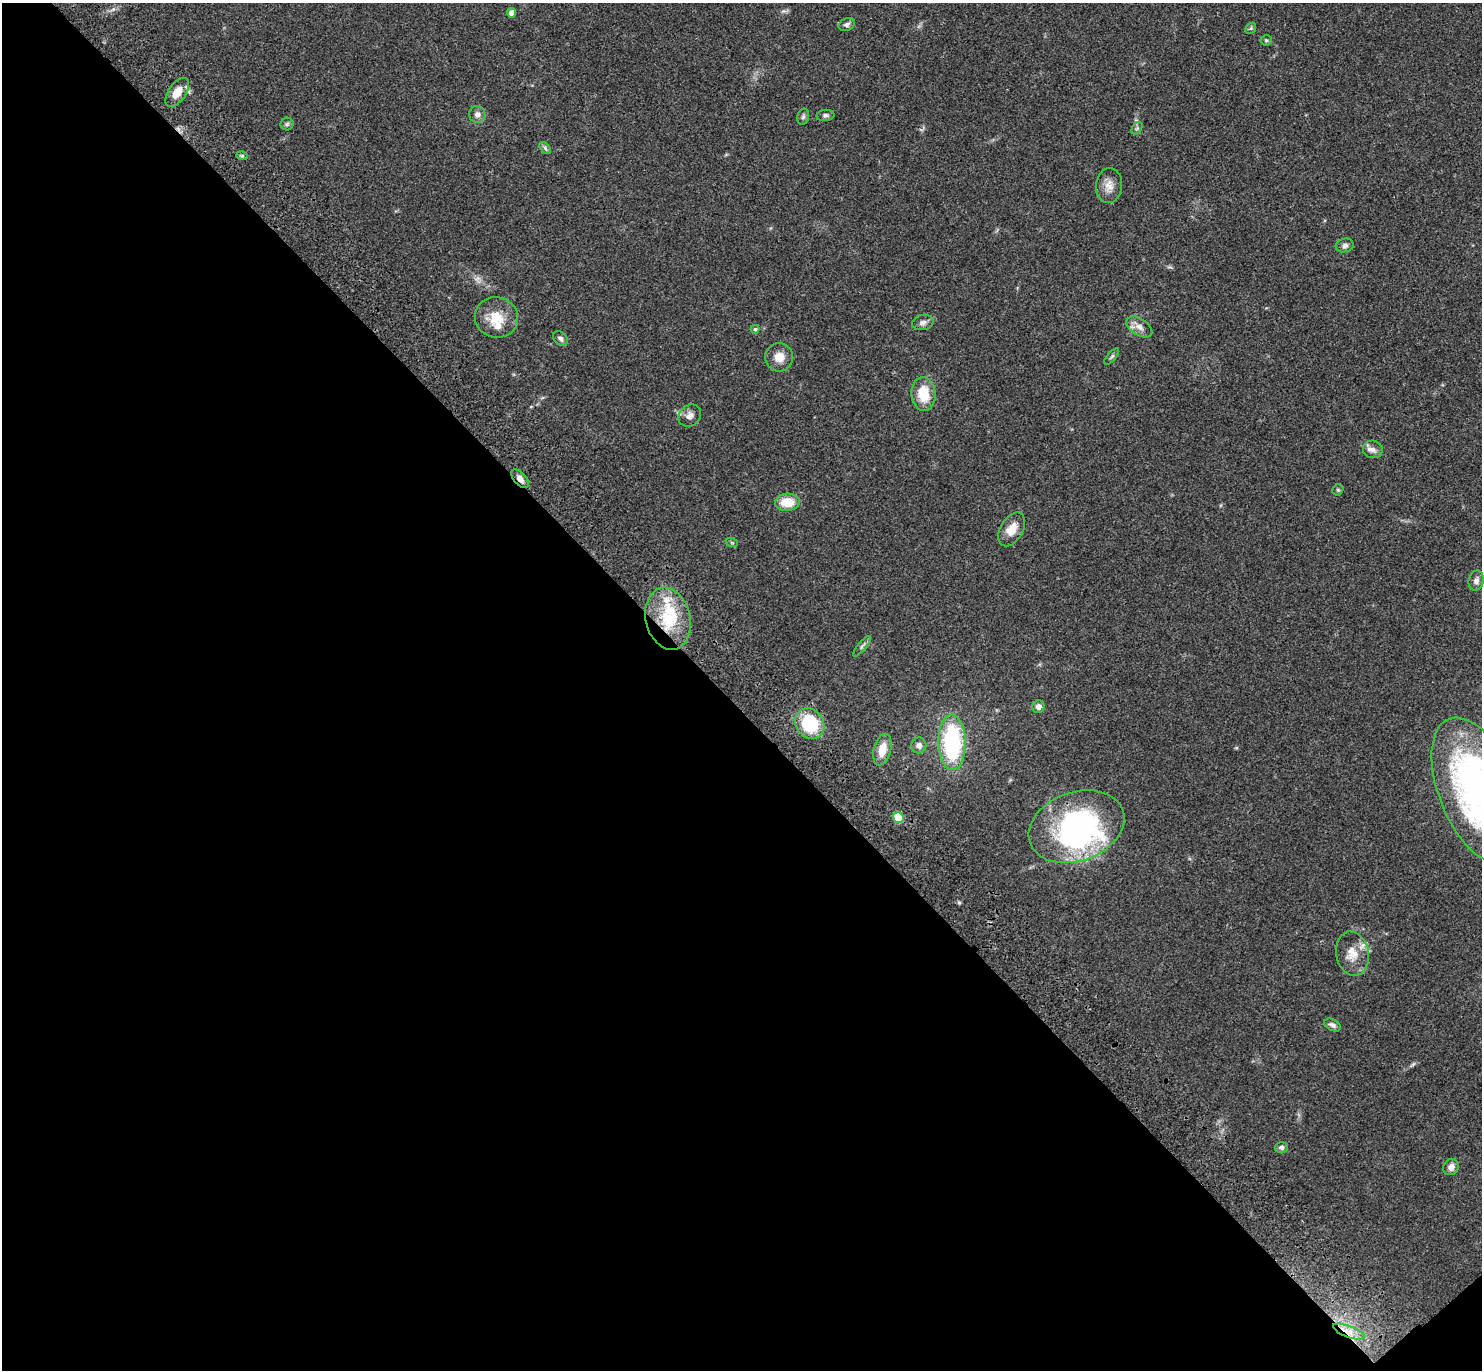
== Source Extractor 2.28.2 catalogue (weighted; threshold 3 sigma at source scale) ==
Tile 14 of 4 x 4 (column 2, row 4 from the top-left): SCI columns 1581-3060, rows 274-1641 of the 6141 x 6133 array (HDU 1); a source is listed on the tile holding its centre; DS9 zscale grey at full resolution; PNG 1484 x 1372 px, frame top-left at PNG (2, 3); each listed source drawn as its Kron ellipse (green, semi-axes under 4 px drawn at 4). Shown black and unused: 49% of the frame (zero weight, under 3 of 4 exposures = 6% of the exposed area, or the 3 px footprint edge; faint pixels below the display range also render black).
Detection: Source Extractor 2.28.2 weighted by HDU 2 'WHT'; one run over the whole footprint, this tile lists its part. Background 0.0512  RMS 0.0054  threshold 0.0244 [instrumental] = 3 sigma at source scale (4.5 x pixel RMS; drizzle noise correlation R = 1.50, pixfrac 1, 0.05/0.05 arcsec/px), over >= 5 px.
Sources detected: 50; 1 too faint to see at this stretch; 1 inside a brighter object's white glare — neither listed nor drawn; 3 inside a brighter listed object's ellipse — not listed separately; the other 45 listed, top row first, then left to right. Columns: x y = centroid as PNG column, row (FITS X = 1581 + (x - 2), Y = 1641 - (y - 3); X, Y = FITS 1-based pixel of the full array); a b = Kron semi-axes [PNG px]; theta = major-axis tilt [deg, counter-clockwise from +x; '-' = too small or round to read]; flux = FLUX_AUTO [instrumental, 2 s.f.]
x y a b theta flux
512 13 4 4 - 3.7
847 24 8 6 26 1.5
1251 28 6 4 47 0.84
1266 40 5 5 - 0.77
177 92 16 8 55 7.2
477 114 8 8 - 2.4
825 115 9 5 5 1.2
803 117 8 6 73 1.2
287 124 6 6 - 1.1
1137 128 7 4 56 0.89
545 148 7 4 -46 0.94
242 156 6 3 -17 0.67
1109 186 17 13 85 5.3
1345 245 9 6 15 1.9
496 317 22 20 -15 12
923 322 11 7 14 2
1139 327 14 8 -33 3.6
755 329 4 4 - 0.92
560 339 8 6 -47 1.6
1112 356 10 4 49 0.99
779 357 14 14 - 5.9
924 394 17 12 -84 13
690 416 12 10 42 3.1
1373 449 10 8 -13 2.6
520 479 11 6 -48 3.2
1338 490 6 5 - 0.74
787 502 12 8 4 11
1012 529 18 11 61 7
732 543 6 4 -20 0.7
1476 581 10 7 76 2.2
668 619 31 22 -76 29
862 646 13 3 50 1.2
1038 707 6 6 - 2.6
810 724 16 14 -55 27
952 742 28 13 -89 60
919 745 8 7 - 2.4
882 750 16 8 75 8
1478 791 78 39 -67 220
898 817 5 5 - 18
1077 827 49 34 20 100
1352 954 22 16 -78 8.9
1332 1025 9 5 -30 1.7
1281 1148 6 5 - 1.5
1451 1167 8 7 - 2.8
1349 1332 17 5 -21 4.8
Overlapping masked pixels (flux is a lower limit): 3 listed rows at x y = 520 479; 668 619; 1349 1332
Isophote crosses this tile's border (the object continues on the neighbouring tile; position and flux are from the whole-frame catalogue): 1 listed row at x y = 1478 791